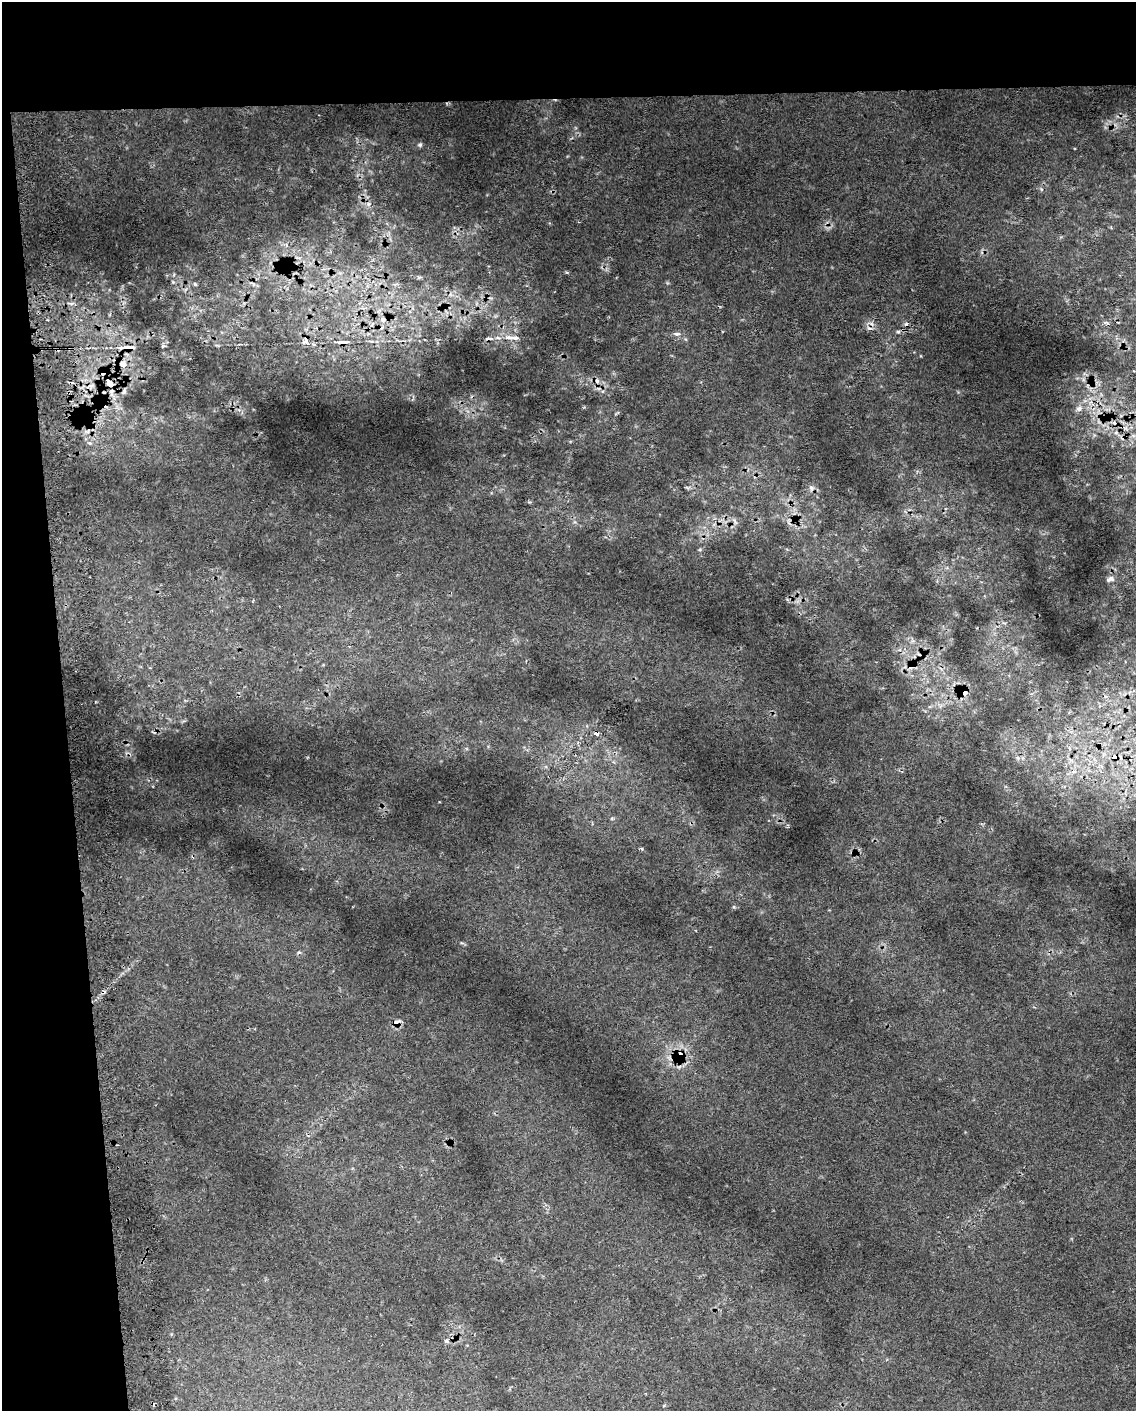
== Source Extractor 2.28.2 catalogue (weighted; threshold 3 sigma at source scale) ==
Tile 1 of 4 x 3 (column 1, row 1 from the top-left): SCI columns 41-1174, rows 2826-4234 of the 4618 x 4284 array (HDU 1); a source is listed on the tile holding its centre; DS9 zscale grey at full resolution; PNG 1138 x 1413 px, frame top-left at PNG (2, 2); no overlay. Shown black and unused: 13% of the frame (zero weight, under 2 of 3 exposures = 3% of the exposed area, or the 3 px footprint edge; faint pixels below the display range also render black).
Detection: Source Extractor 2.28.2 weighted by HDU 2 'WHT'; one run over the whole footprint, this tile lists its part. Background 0.0275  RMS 0.013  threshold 0.0593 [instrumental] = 3 sigma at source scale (4.5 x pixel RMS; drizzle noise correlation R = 1.50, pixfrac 1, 0.0396/0.0396 arcsec/px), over >= 5 px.
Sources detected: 54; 8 cosmic-ray / hot-pixel residue — not listed; the other 46 listed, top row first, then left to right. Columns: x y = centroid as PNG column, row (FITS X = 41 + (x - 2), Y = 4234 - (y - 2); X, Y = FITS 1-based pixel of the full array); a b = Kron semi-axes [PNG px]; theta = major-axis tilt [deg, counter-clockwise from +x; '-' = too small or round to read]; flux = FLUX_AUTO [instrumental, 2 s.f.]
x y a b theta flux
420 145 6 5 - 2.1
1041 189 6 4 -72 1.7
368 204 7 4 71 2.9
567 272 5 3 - 1.3
419 277 6 4 18 2.1
173 282 5 5 - 1.6
195 284 5 5 - 2
252 284 12 5 -27 3.8
451 295 7 4 -19 3.2
72 303 6 4 19 2.7
383 320 8 7 - 5.7
898 332 6 4 0 2.3
677 334 8 5 -1 4.2
515 338 10 6 -5 9
305 341 5 5 - 10
342 343 9 5 2 12
163 346 6 4 17 2.1
128 348 14 6 -1 14
123 364 9 8 - 7.6
103 372 7 7 - 9.8
597 381 8 7 - 5.7
109 383 12 6 -47 7.7
124 391 9 5 72 3.1
112 392 12 6 83 6.8
1079 408 10 7 33 6.7
88 431 6 4 72 2.5
1116 432 5 5 - 2.7
90 443 5 5 - 2.3
687 487 7 4 -20 2
811 488 8 7 - 4.5
735 521 11 4 -65 3.5
788 521 11 4 -84 4.2
700 549 5 3 - 1.7
1110 579 10 6 21 4.6
911 666 12 8 28 8.8
964 692 9 7 10 22
596 733 4 3 - 8.4
1115 757 6 6 - 16
1018 758 6 6 - 3.2
1074 772 8 4 8 4
642 849 5 3 - 1.4
734 907 5 4 - 1.6
103 992 6 4 45 2.7
396 1022 6 5 - 11
679 1056 12 9 64 27
446 1341 6 5 - 3.7
Overlapping masked pixels (flux is a lower limit): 14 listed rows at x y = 383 320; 305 341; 342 343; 128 348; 103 372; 109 383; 88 431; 911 666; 964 692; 596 733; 1115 757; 103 992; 396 1022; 679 1056
Unlisted compact peaks at least as high as the median listed source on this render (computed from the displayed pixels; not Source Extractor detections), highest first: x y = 299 952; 439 802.